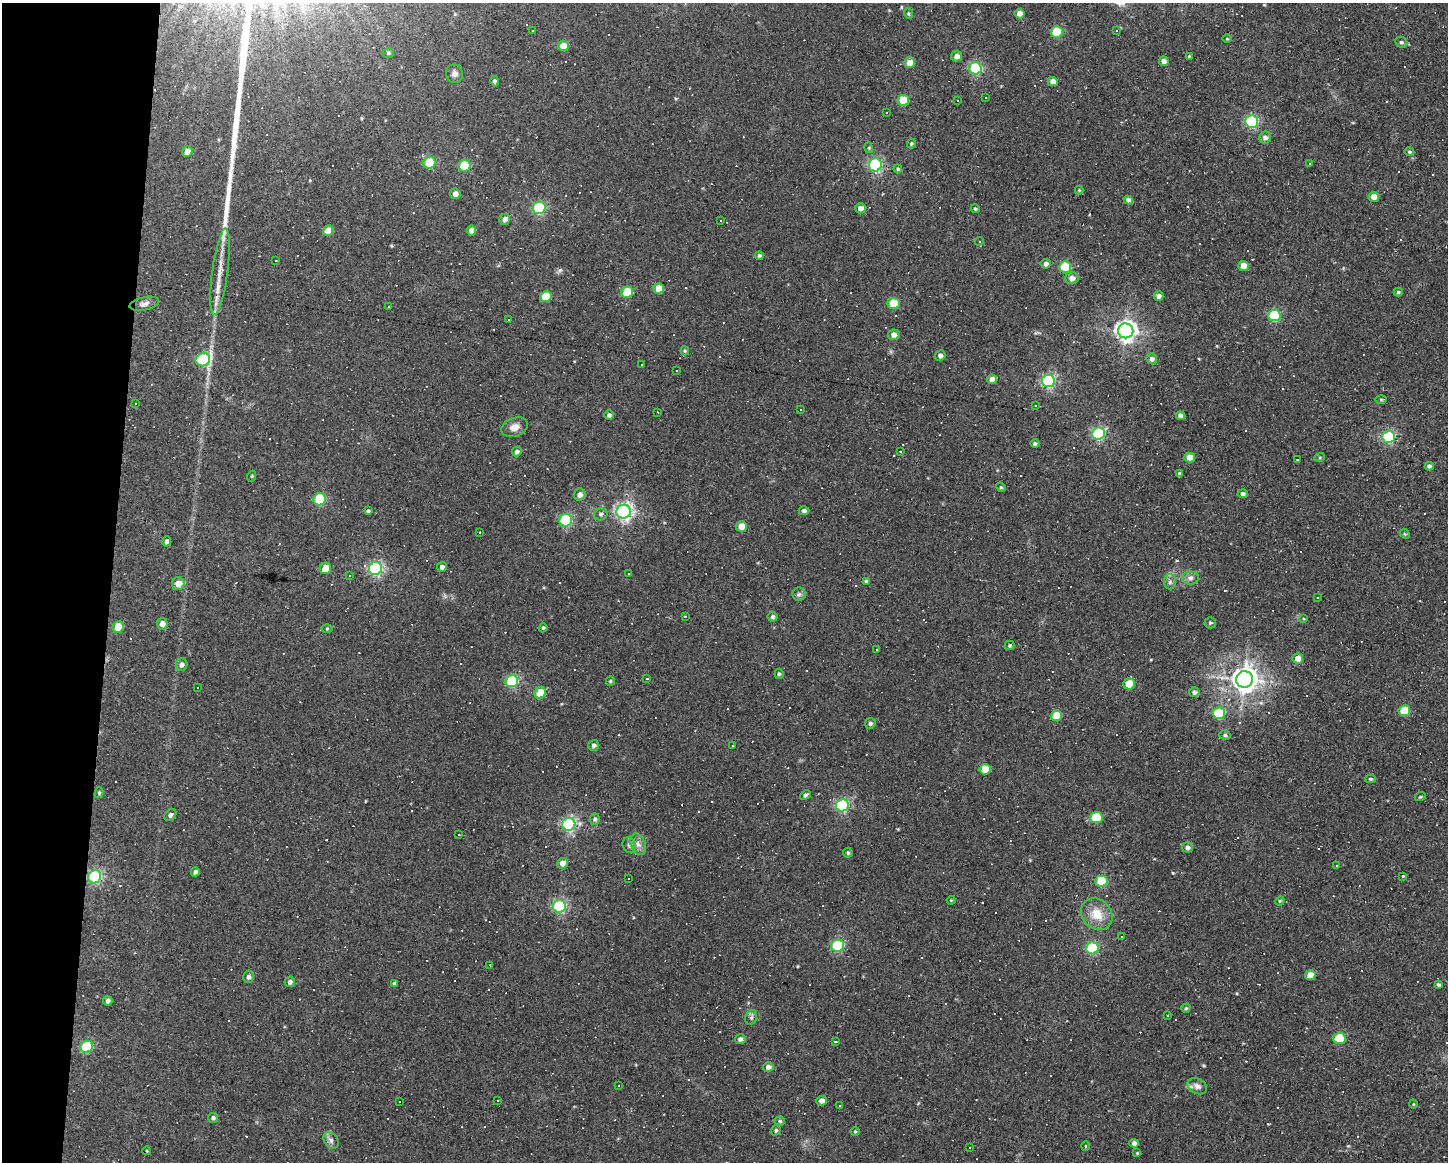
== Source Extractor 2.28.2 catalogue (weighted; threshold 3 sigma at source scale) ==
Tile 7 of 3 x 4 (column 1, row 3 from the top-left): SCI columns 107-1552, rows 1161-2320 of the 4664 x 4640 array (HDU 1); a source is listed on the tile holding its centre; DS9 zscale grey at full resolution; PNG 1450 x 1164 px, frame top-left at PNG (2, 3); each listed source drawn as its Kron ellipse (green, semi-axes under 4 px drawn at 4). Shown black and unused: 8% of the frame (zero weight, under 3 of 4 exposures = <1% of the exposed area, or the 3 px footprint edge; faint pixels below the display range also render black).
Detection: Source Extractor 2.28.2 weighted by HDU 2 'WHT'; one run over the whole footprint, this tile lists its part. Background 0.037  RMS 0.0064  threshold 0.0288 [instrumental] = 3 sigma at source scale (4.5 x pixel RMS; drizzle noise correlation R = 1.50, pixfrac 1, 0.05/0.05 arcsec/px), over >= 5 px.
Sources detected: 314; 110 cosmic-ray / hot-pixel residue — neither listed nor drawn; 1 inside a brighter listed object's ellipse — not listed separately; the other 203 listed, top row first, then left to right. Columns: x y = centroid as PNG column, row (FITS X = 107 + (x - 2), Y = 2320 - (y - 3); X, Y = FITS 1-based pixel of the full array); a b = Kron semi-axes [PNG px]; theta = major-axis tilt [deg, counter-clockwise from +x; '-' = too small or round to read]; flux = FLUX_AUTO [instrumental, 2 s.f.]
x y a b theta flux
909 14 5 3 - 0.65
1019 14 5 4 - 5.2
532 30 3 2 - 0.51
1116 31 4 4 - 1.2
1057 32 6 5 - 34
1227 39 5 3 - 0.55
1401 42 6 5 - 1.6
563 46 5 5 - 9.3
388 53 6 5 - 0.98
957 56 5 5 - 3.1
1189 57 3 3 - 0.88
1164 61 5 4 - 2.9
910 63 5 5 - 6.9
975 68 6 6 - 68
454 74 9 8 - 3
495 81 5 3 - 1.4
1053 82 5 4 - 5.1
986 97 3 2 - 0.86
903 100 6 5 - 22
957 100 3 2 - 1
886 112 3 3 - 5.7
1252 122 6 6 - 88
1265 137 6 6 - 2.7
911 143 5 4 - 0.89
869 148 5 3 - 0.65
187 152 5 5 - 4.4
1409 152 5 4 - 0.86
430 163 6 6 - 30
1310 164 3 3 - 2.8
875 165 6 6 - 96
464 166 6 6 - 27
898 169 4 4 - 1.3
1079 190 4 4 - 0.59
455 194 5 5 - 3.5
1374 197 5 5 - 4.9
1128 200 5 4 - 3
539 208 6 6 - 77
860 208 5 5 - 3.5
975 209 5 4 - 0.89
505 219 6 5 - 3.1
720 220 2 2 - 0.58
471 230 5 4 - 3.9
328 231 5 5 - 8.2
979 241 4 4 - 0.79
759 256 4 4 - 1.2
276 260 3 2 - 0.56
1046 264 5 5 - 2.1
1244 266 5 5 - 9.1
1065 267 6 5 - 38
220 272 43 8 83 11
1072 278 6 6 - 3.8
658 288 5 5 - 9.4
627 292 6 5 - 27
1398 292 4 4 - 0.86
1159 296 5 4 - 2.7
546 297 6 5 - 18
894 303 6 5 - 19
144 304 15 6 13 3.1
388 307 3 2 - 1.3
1274 315 6 6 - 59
509 319 3 3 - 1.1
1126 331 7 7 - 390
894 335 5 5 - 3.5
685 351 4 4 - 0.71
940 356 5 5 - 2.6
1152 359 5 5 - 2.2
203 360 7 6 - 62
642 365 3 2 - 0.82
677 371 3 2 - 0.55
992 379 5 4 - 4.4
1048 381 6 6 - 110
1381 400 6 4 -1 0.7
135 404 3 2 - 0.61
1035 406 2 2 - 0.53
801 410 3 2 - 0.68
657 412 3 2 - 0.54
609 415 5 4 - 1.6
1180 416 4 4 - 2.9
515 427 14 9 21 4.3
1098 434 6 6 - 100
1389 437 6 6 - 84
1035 444 4 4 - 1.3
900 451 3 2 - 0.4
517 452 5 5 - 1.8
1320 457 5 3 - 0.7
1190 458 5 5 - 8
1297 459 3 2 - 0.69
1429 466 4 4 - 1.9
1179 474 4 3 - 1.1
252 476 5 3 - 0.64
1001 487 5 4 - 0.74
1243 494 5 4 - 1.7
580 495 6 5 - 2.9
320 499 6 6 - 51
368 511 4 4 - 0.99
804 511 5 4 - 1.7
624 512 7 7 - 240
601 514 7 6 - 1.5
566 520 6 6 - 71
741 526 5 5 - 7
480 532 3 3 - 2
1405 534 5 4 - 0.8
167 541 5 4 - 1.7
442 567 5 4 - 2.3
325 568 6 5 - 7.8
375 569 6 6 - 120
628 574 2 2 - 0.55
349 576 3 2 - 0.78
1190 578 8 6 1 2.2
866 581 4 3 - 0.96
1170 582 7 6 - 1.9
178 584 6 6 - 5.8
799 594 6 6 - 1.7
1317 597 2 2 - 0.5
685 616 3 3 - 1.3
772 617 5 5 - 1.3
1303 619 3 3 - 2.4
1210 623 5 5 - 1
162 624 6 5 - 3.9
118 627 6 5 - 13
543 628 5 3 - 0.79
327 629 5 3 - 0.61
1010 645 5 5 - 0.99
877 650 3 3 - 1
1298 658 5 5 - 6.3
182 665 6 5 - 2.4
779 674 5 4 - 1.1
647 678 3 2 - 0.72
1245 679 8 8 - 690
512 681 6 6 - 66
610 681 5 4 - 0.8
1129 684 6 5 - 17
197 687 3 3 - 0.79
1194 692 5 5 - 1.8
540 693 6 5 - 14
1404 711 6 5 - 22
1219 713 6 6 - 46
1056 716 5 5 - 16
870 723 5 5 - 1.4
1225 735 6 4 -15 1.2
594 745 5 5 - 1.8
733 746 3 3 - 2.3
985 769 6 5 - 14
1370 779 5 4 - 0.89
99 793 5 4 - 1
805 795 6 4 38 1.4
1420 797 5 3 - 0.68
842 805 6 6 - 91
170 815 7 5 41 1.8
1096 818 6 5 - 30
595 819 6 5 - 1.3
569 824 6 6 - 140
459 834 3 3 - 7
638 844 11 7 -70 3.3
629 845 8 6 -64 1.8
1188 847 5 5 - 2
848 853 5 4 - 1.1
563 863 5 5 - 5.6
1336 866 3 3 - 1.3
195 872 5 4 - 1.9
1403 876 4 3 - 0.49
95 877 6 6 - 110
629 879 3 3 - 1.9
1101 881 6 5 - 28
951 900 4 4 - 0.67
1280 901 5 4 - 0.72
559 906 6 6 - 110
1097 914 17 14 -44 12
1121 936 2 2 - 0.48
838 946 6 6 - 69
1092 948 6 6 - 63
490 965 3 2 - 0.68
1310 975 5 5 - 8.1
248 977 6 5 - 2.1
290 982 5 5 - 1.8
395 983 4 3 - 1.2
1438 984 3 3 - 1.1
108 1001 5 4 - 1.9
1186 1008 4 4 - 0.88
1168 1015 2 2 - 0.46
751 1017 7 6 - 1.6
1339 1038 6 5 - 35
740 1039 5 5 - 1.9
835 1042 3 3 - 0.87
87 1047 6 6 - 49
768 1067 5 5 - 3.3
619 1085 2 2 - 0.61
1197 1086 10 7 -25 2.7
399 1101 2 2 - 0.55
498 1101 3 2 - 0.51
822 1101 5 5 - 3.5
1413 1104 4 3 - 0.47
840 1106 3 2 - 0.43
213 1118 5 5 - 1.5
780 1121 5 4 - 1.1
776 1130 5 4 - 1.1
855 1131 5 3 - 0.61
331 1140 9 6 -58 2.4
1134 1143 5 4 - 2.3
1085 1146 5 2 - 0.75
969 1147 3 3 - 3.4
147 1151 4 3 - 0.49
1137 1153 4 4 - 0.68
Overlapping masked pixels (flux is a lower limit): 1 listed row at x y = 95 877